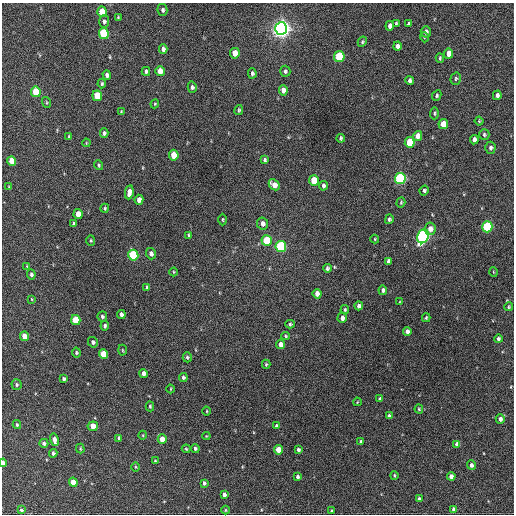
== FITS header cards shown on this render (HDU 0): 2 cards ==
NAXIS1  =                  512 / Axis length
NAXIS2  =                  512 / Axis length

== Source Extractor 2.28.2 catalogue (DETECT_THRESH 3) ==
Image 512 x 512 px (HDU 0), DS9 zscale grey, 1 PNG px = 1 image px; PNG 516 x 516 px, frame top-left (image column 1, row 512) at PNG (2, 3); each listed source drawn as its Kron ellipse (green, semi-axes under 4 px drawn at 4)
Background 589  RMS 17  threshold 49.7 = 3 sigma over >= 5 px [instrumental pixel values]
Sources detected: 153; all 153 listed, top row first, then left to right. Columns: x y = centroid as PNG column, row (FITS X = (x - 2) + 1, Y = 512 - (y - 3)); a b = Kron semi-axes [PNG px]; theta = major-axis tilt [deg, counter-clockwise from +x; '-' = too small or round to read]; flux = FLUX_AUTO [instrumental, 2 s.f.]
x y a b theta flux
162 10 6 5 - 2400
102 12 5 4 - 22000
118 17 3 2 - 1000
104 21 6 5 - 2600
396 24 4 3 - 1400
408 24 3 3 - 1600
390 26 5 4 - 3900
281 28 6 6 - 850000
426 32 6 5 - 3900
104 33 5 5 - 77000
424 37 5 3 - 1000
362 42 5 4 - 1600
397 46 4 4 - 3800
163 49 5 4 - 3800
235 53 5 5 - 12000
449 54 5 4 - 11000
339 57 5 5 - 73000
440 58 4 3 - 1400
146 71 4 4 - 2300
160 71 5 4 - 13000
285 71 5 5 - 2100
252 73 5 4 - 2100
107 75 4 4 - 3500
456 79 6 5 - 1900
410 80 4 4 - 3000
102 84 4 3 - 1600
192 87 5 4 - 2400
283 90 5 4 - 6000
36 92 5 4 - 40000
437 95 5 4 - 1700
497 95 5 4 - 3100
97 96 5 5 - 24000
46 102 5 3 - 1100
155 104 4 4 - 1100
239 110 5 4 - 1600
121 111 4 3 - 1100
434 113 6 4 88 1700
479 121 4 4 - 1300
443 124 5 5 - 14000
104 133 4 4 - 2500
484 135 5 5 - 1800
418 136 5 4 - 8600
69 137 4 3 - 1300
341 138 4 3 - 1900
474 140 5 4 - 4100
410 142 5 5 - 43000
86 143 4 3 - 970
490 148 6 5 - 2800
174 155 5 4 - 20000
265 160 4 3 - 1900
12 161 5 4 - 16000
99 165 5 4 - 1400
400 178 5 5 - 190000
314 180 5 5 - 25000
274 185 6 4 -44 9200
323 186 5 4 - 2600
9 187 4 3 - 940
424 190 5 4 - 2200
129 192 7 4 80 7500
139 200 5 4 - 6100
401 203 5 4 - 1300
105 208 4 4 - 1500
78 214 5 4 - 14000
389 219 5 4 - 2100
223 220 6 3 90 1200
74 224 4 4 - 3200
263 224 6 5 - 4900
487 227 5 5 - 100000
430 229 6 5 - 7900
189 235 4 3 - 1500
423 236 7 5 67 330000
375 239 4 4 - 1000
91 240 5 4 - 1300
267 240 5 5 - 44000
281 247 5 5 - 130000
151 254 6 5 - 3800
133 255 5 5 - 98000
388 261 4 4 - 2900
27 266 3 3 - 760
327 268 4 3 - 2200
173 272 4 3 - 960
493 272 5 3 - 900
31 274 5 4 - 2700
147 288 4 4 - 2100
383 290 5 4 - 2900
317 294 5 4 - 6900
32 299 3 2 - 790
400 302 3 2 - 1100
359 306 4 4 - 3800
509 307 4 3 - 1400
345 310 4 4 - 1700
121 314 4 4 - 4000
102 316 5 5 - 2400
342 318 5 4 - 4100
426 318 4 3 - 1400
76 320 5 4 - 38000
290 324 4 4 - 1600
105 326 5 4 - 2200
407 331 4 4 - 4200
24 336 5 4 - 12000
286 336 4 4 - 1300
498 339 4 4 - 2100
93 342 5 5 - 2700
281 344 4 4 - 7100
122 350 5 3 - 1100
76 353 5 4 - 1700
103 354 5 4 - 26000
187 357 5 4 - 1800
266 364 4 4 - 1300
143 373 4 4 - 5500
183 377 4 4 - 2300
64 379 4 3 - 2700
16 385 5 5 - 2200
171 389 4 3 - 950
380 399 4 3 - 2200
357 402 4 2 - 820
150 406 5 4 - 1400
419 409 4 4 - 1300
207 411 4 3 - 930
389 416 4 4 - 2500
500 419 5 4 - 3800
17 425 4 3 - 1400
93 426 5 4 - 10000
276 426 4 4 - 1900
143 435 4 3 - 930
206 436 4 4 - 930
119 438 4 3 - 2600
162 439 5 4 - 13000
54 440 6 4 -77 6900
361 441 3 3 - 2300
44 443 4 4 - 3000
457 444 4 4 - 4800
195 448 4 4 - 2100
80 449 5 3 - 1200
186 449 4 3 - 1100
278 450 5 4 - 19000
298 450 4 3 - 2100
53 453 4 3 - 2400
155 461 4 3 - 1300
3 463 4 3 - 6900
471 465 4 4 - 4000
136 467 5 3 - 1100
394 475 4 3 - 1200
451 476 4 4 - 4900
298 477 4 3 - 2700
73 482 4 4 - 16000
204 483 4 3 - 2100
224 495 4 4 - 3200
419 499 3 3 - 1900
454 509 4 4 - 4000
21 510 3 3 - 1600
225 510 4 3 - 1100
332 510 3 3 - 1100
At the frame edge (FLAGS 8, measured only in part): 1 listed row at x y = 3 463